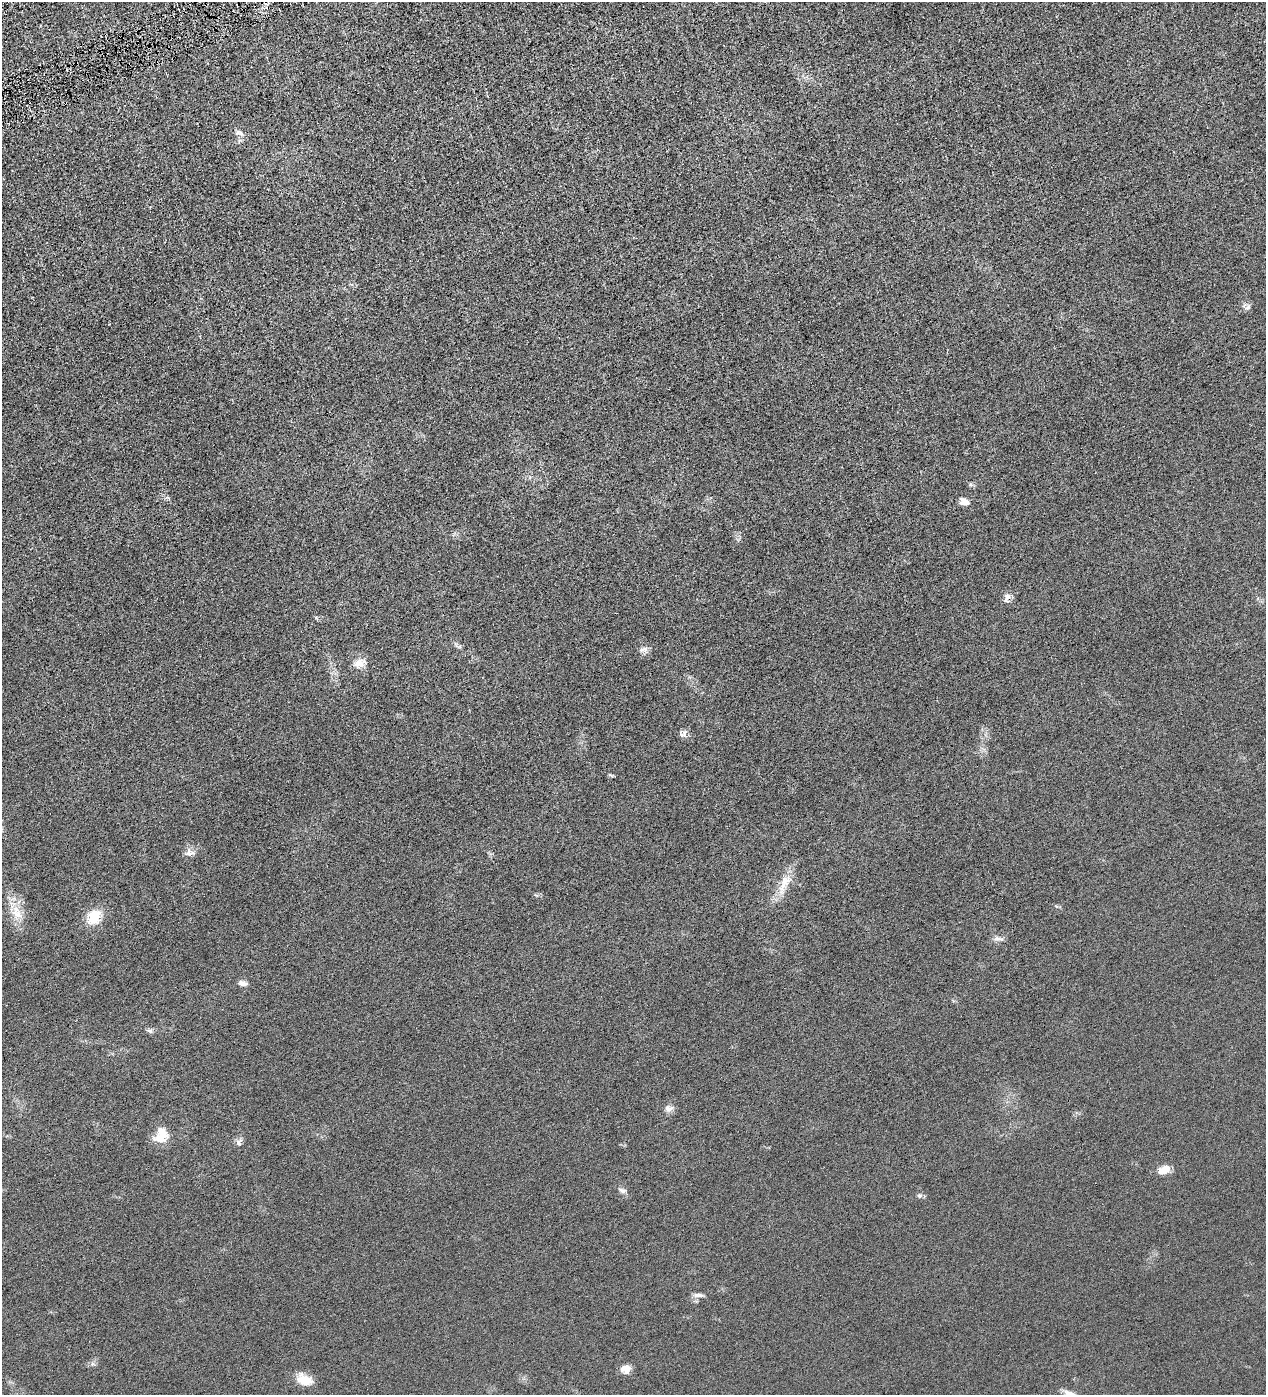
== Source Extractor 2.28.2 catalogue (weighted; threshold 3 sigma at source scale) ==
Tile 11 of 4 x 4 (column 3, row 3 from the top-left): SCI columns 2692-3955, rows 1396-2788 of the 5513 x 5577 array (HDU 1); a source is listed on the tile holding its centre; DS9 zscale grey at full resolution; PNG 1268 x 1397 px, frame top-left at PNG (2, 2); no overlay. Shown black and unused: <1% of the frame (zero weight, under 4 of 8 exposures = <1% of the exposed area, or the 3 px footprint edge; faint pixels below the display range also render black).
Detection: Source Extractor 2.28.2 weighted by HDU 2 'WHT'; one run over the whole footprint, this tile lists its part. Background 0.0133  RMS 0.0042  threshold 0.0173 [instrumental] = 3 sigma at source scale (4.09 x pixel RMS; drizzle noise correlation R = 1.36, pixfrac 0.8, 0.05/0.05 arcsec/px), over >= 5 px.
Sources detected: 24; all 24 listed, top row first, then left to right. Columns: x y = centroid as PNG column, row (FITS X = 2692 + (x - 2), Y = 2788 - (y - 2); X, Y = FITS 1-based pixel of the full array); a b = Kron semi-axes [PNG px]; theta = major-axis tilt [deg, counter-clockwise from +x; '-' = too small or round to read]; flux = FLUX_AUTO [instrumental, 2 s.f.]
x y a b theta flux
240 133 14 6 -20 1.4
1248 307 10 6 52 1.1
965 502 9 6 -16 3.1
1007 598 14 7 70 1.9
459 647 6 4 19 0.58
645 649 9 7 82 1.5
360 663 18 11 16 3.4
684 733 11 7 69 1.5
189 852 13 11 -1 2.1
784 884 36 12 64 6.7
17 912 22 12 -60 6.3
94 917 17 13 67 8.7
998 938 13 6 -5 1.5
243 983 12 7 -12 1.5
149 1031 10 5 -17 0.89
669 1108 12 9 -1 1.8
161 1136 19 15 55 6.6
239 1142 11 8 69 1.4
1164 1170 15 9 19 4.1
622 1190 11 6 -27 1.2
919 1195 7 6 - 0.91
698 1295 13 5 0 1.4
626 1369 11 10 - 3.4
304 1380 19 12 -22 5.5